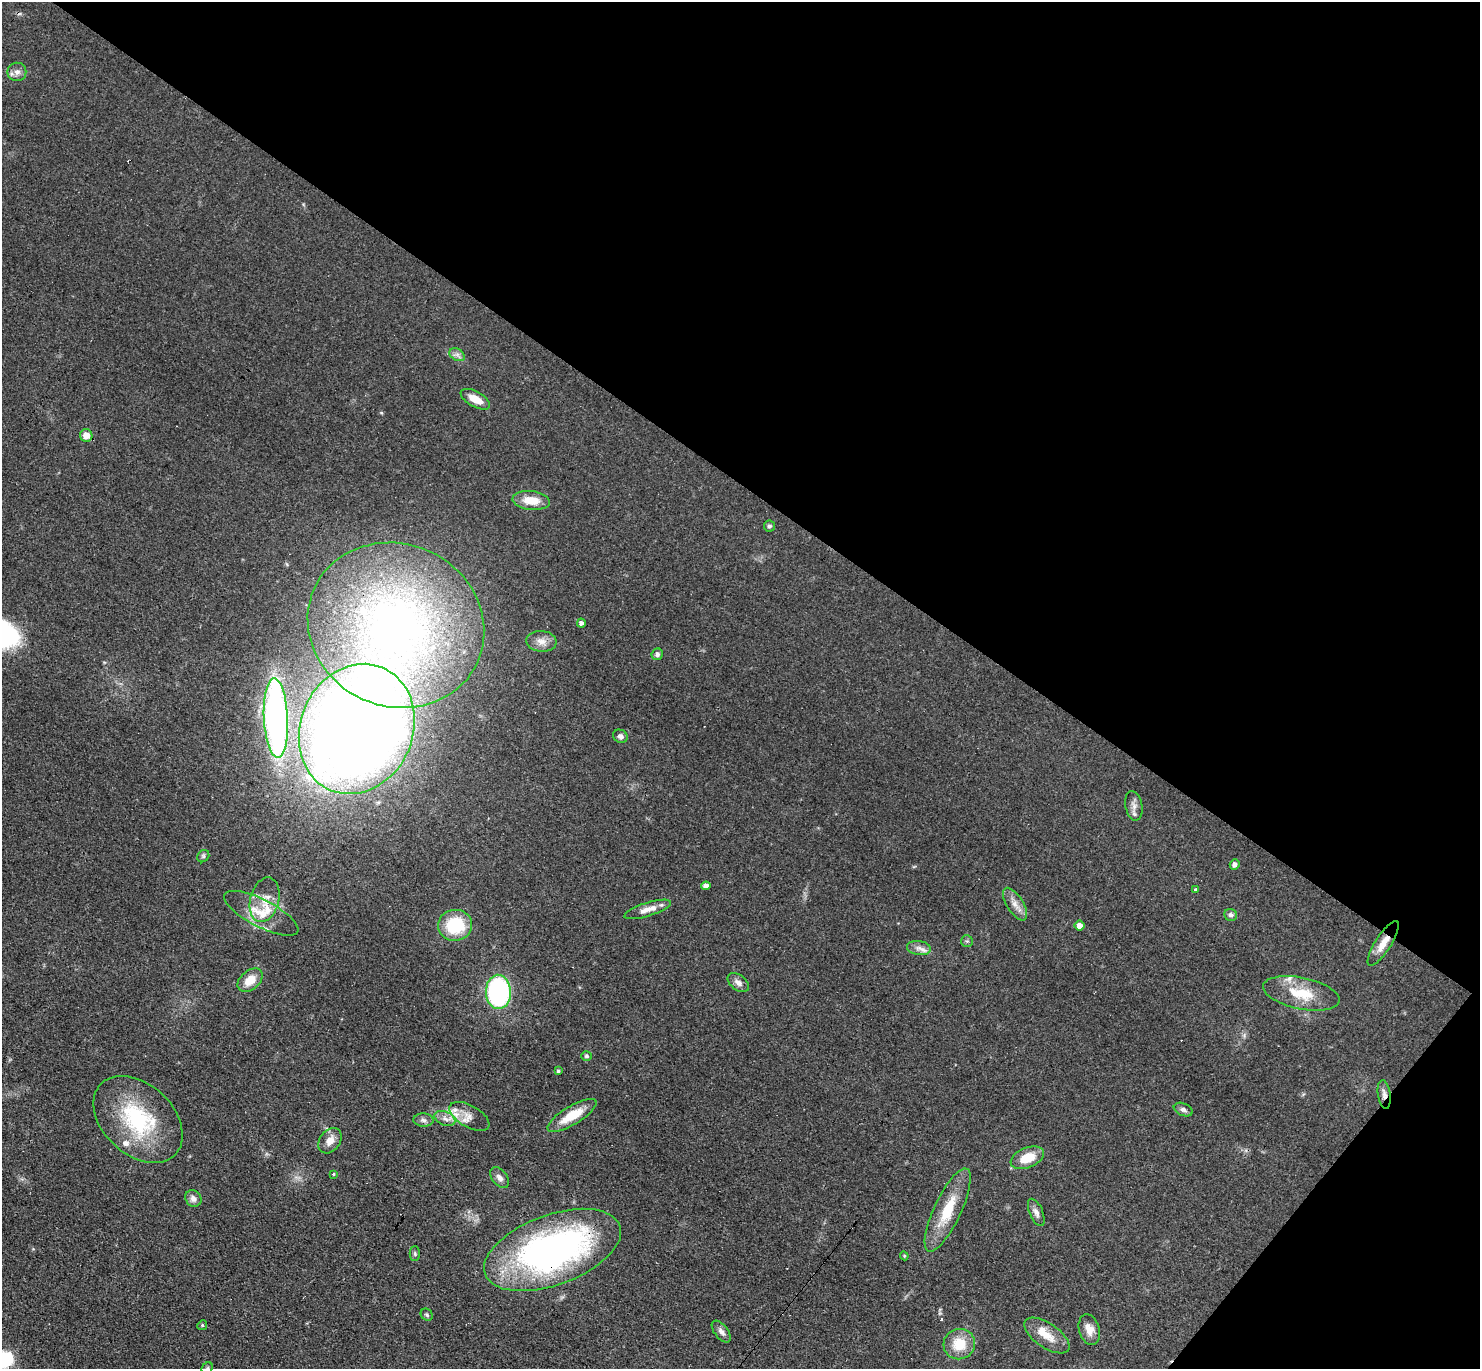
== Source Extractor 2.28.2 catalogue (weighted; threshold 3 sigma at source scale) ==
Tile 8 of 4 x 4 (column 4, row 2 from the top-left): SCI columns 4562-6039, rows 3032-4398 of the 6087 x 6078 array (HDU 1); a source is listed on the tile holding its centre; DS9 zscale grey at full resolution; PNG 1482 x 1371 px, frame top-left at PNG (2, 2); each listed source drawn as its Kron ellipse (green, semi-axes under 4 px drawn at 4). Shown black and unused: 38% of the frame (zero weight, under 3 of 4 exposures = <1% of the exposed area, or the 3 px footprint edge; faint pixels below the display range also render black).
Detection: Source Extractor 2.28.2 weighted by HDU 2 'WHT'; one run over the whole footprint, this tile lists its part. Background 0.0608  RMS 0.0056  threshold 0.0254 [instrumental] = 3 sigma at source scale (4.5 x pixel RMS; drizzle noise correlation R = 1.50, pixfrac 1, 0.05/0.05 arcsec/px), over >= 5 px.
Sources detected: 70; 1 inside a brighter object's white glare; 3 cosmic-ray / hot-pixel residue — neither listed nor drawn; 8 inside a brighter listed object's ellipse — not listed separately; the other 58 listed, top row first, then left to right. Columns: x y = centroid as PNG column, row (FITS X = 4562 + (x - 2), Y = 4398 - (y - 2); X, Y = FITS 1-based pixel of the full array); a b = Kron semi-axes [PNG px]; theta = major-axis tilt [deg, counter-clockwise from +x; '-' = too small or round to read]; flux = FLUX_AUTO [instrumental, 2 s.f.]
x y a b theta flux
17 72 9 9 - 3
457 355 8 6 -30 1.9
475 399 16 7 -29 7.4
86 435 6 6 - 5.7
531 500 19 9 -6 10
769 526 5 5 - 1.2
581 623 4 4 - 1.7
396 625 90 81 -25 300
541 641 15 10 -6 5.2
657 654 6 5 - 1.6
276 718 39 12 -87 200
357 729 67 56 67 1100
620 736 7 6 - 2
1134 806 15 8 -79 3.3
203 856 6 5 - 1
1235 865 5 5 - 1.8
706 886 4 4 - 2.3
1195 889 3 3 - 1.2
265 900 23 14 76 9.7
1015 904 18 8 -58 4.9
648 909 24 7 17 5.9
261 913 41 13 -27 15
1231 915 6 6 - 1.6
455 925 17 15 7 28
1079 926 5 5 - 4
967 941 6 5 - 0.98
1383 943 26 8 57 7.5
919 948 12 7 -8 3.1
250 980 14 9 40 9.1
738 983 12 7 -39 3
498 992 17 12 -88 98
1301 993 39 15 -12 19
586 1056 5 4 - 1.1
558 1071 4 4 - 0.97
1384 1094 14 6 -82 3
1183 1110 10 6 -21 1.9
572 1115 28 9 31 15
469 1116 22 11 -30 6.6
445 1118 11 7 -22 3.1
138 1119 51 35 -43 55
423 1120 10 6 -2 1.9
330 1141 14 10 53 5.6
1027 1158 17 10 22 12
333 1174 4 3 - 0.84
500 1178 12 7 -51 2.8
193 1199 9 7 -49 2.7
948 1210 45 13 65 21
1036 1212 14 6 -67 2.7
552 1250 72 35 20 220
415 1254 7 5 -89 0.95
904 1256 4 4 - 0.61
427 1315 6 5 - 0.95
202 1325 5 4 - 0.81
1089 1330 15 10 -73 5.4
721 1331 13 6 -51 2.5
1047 1336 26 12 -34 9.6
959 1344 16 15 - 15
207 1368 6 5 - 0.87
Overlapping masked pixels (flux is a lower limit): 5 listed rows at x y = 396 625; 357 729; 1383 943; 1384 1094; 552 1250
Isophote crosses this tile's border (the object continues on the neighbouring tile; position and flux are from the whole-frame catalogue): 1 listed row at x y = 207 1368